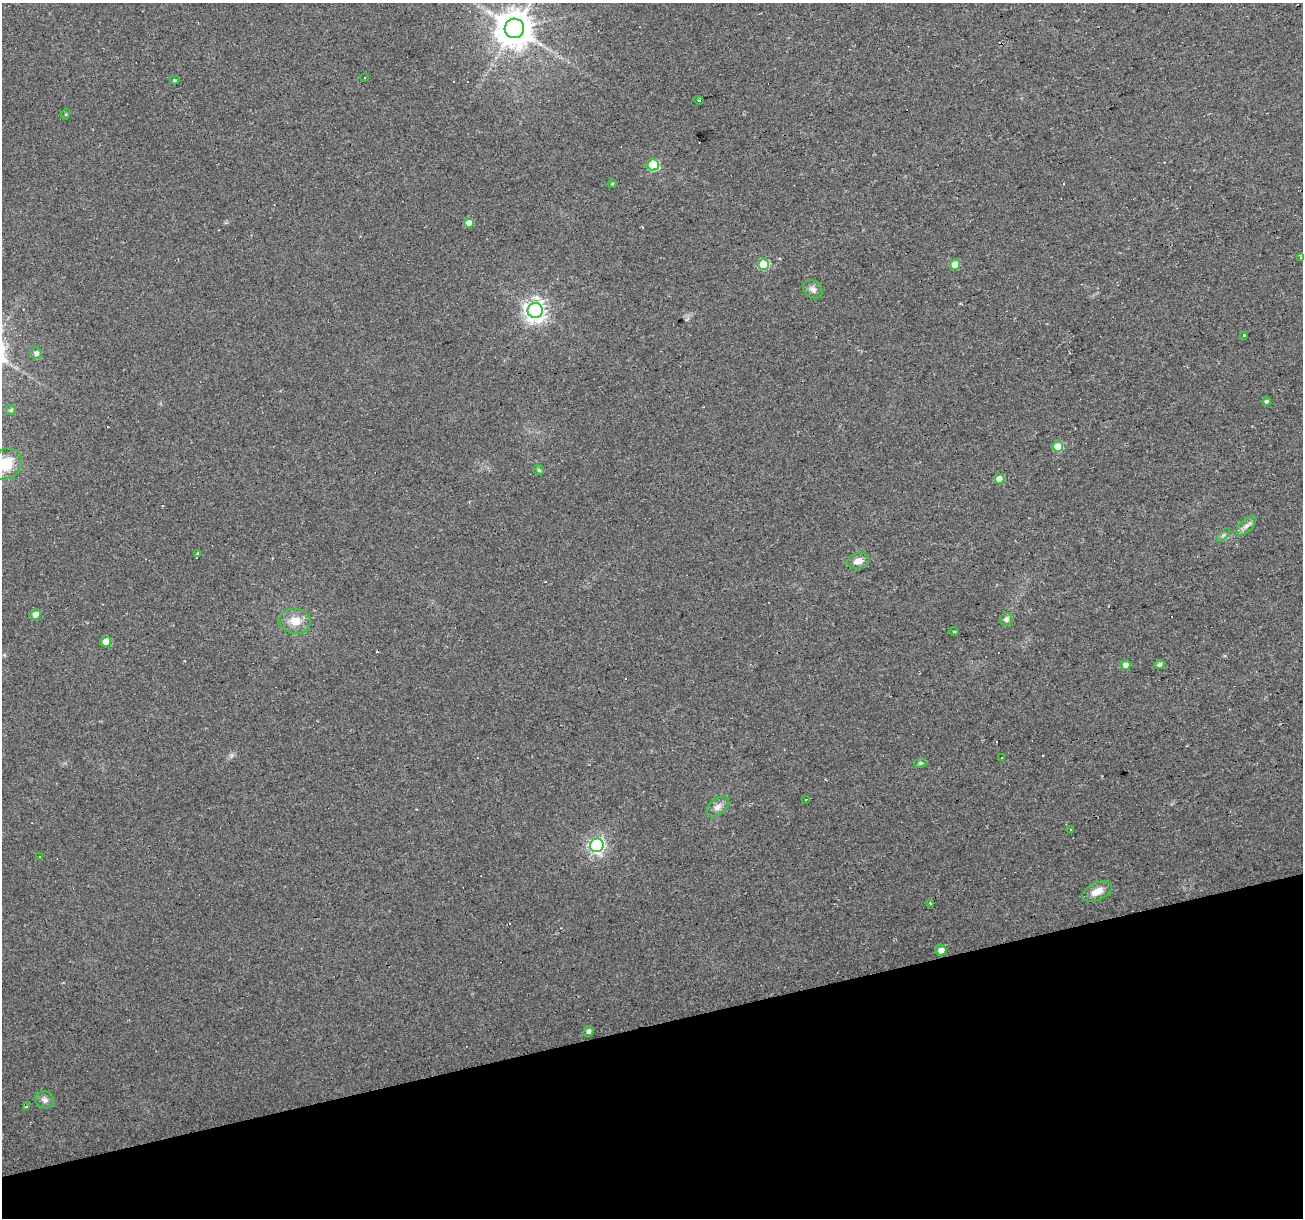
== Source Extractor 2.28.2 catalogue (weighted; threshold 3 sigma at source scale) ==
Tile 14 of 4 x 4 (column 2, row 4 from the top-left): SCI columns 1302-2602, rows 48-1263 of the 5204 x 5007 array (HDU 1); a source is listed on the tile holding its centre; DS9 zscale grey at full resolution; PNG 1305 x 1220 px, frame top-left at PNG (2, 3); each listed source drawn as its Kron ellipse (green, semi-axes under 4 px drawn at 4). Shown black and unused: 16% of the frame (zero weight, under 2 of 3 exposures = <1% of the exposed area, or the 3 px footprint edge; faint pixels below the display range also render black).
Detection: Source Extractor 2.28.2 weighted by HDU 2 'WHT'; one run over the whole footprint, this tile lists its part. Background 0.0333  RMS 0.0067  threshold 0.0302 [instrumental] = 3 sigma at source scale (4.5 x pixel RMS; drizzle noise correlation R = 1.50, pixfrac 1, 0.0396/0.0396 arcsec/px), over >= 5 px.
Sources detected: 62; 15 cosmic-ray / hot-pixel residue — neither listed nor drawn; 2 inside a brighter listed object's ellipse — not listed separately; the other 45 listed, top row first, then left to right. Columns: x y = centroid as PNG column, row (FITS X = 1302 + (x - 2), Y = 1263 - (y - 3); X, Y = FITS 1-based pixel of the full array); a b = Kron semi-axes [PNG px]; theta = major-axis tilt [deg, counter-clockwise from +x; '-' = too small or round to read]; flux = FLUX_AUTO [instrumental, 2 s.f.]
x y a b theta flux
514 28 10 9 - 1800
365 77 2 2 - 0.85
175 80 5 4 - 0.83
699 100 5 3 - 0.97
66 114 5 3 - 0.63
653 165 6 5 - 41
612 184 4 4 - 0.72
469 223 5 4 - 8.8
1300 257 4 3 - 0.97
763 265 5 5 - 30
955 265 5 5 - 10
813 289 11 8 -38 3.2
535 310 7 7 - 430
1244 335 3 3 - 2.3
36 353 6 5 - 2.7
1267 401 4 4 - 1.8
11 410 5 5 - 0.95
1058 446 5 5 - 18
6 464 17 14 41 17
539 470 5 4 - 0.94
999 479 5 5 - 5.8
1246 526 12 6 44 2.9
1223 535 9 3 45 1.2
198 554 3 3 - 3.4
858 561 11 7 13 5.2
35 614 5 5 - 7.6
1006 619 6 6 - 2.8
295 621 16 12 -9 9.5
954 631 4 3 - 0.58
106 642 5 5 - 8.7
1125 665 5 4 - 4.5
1159 665 5 4 - 2.3
1002 758 4 3 - 2.7
920 763 6 4 19 1
805 799 3 2 - 0.6
718 806 13 7 39 3.8
1071 829 3 2 - 0.56
597 845 7 6 - 200
39 856 2 2 - 0.68
1097 891 16 8 25 6.9
931 904 3 3 - 2.4
941 950 5 5 - 5.4
588 1031 5 4 - 2.2
45 1100 10 8 -21 2.8
26 1107 3 2 - 0.61
Isophote crosses this tile's border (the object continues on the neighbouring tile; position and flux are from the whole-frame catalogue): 1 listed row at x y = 6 464